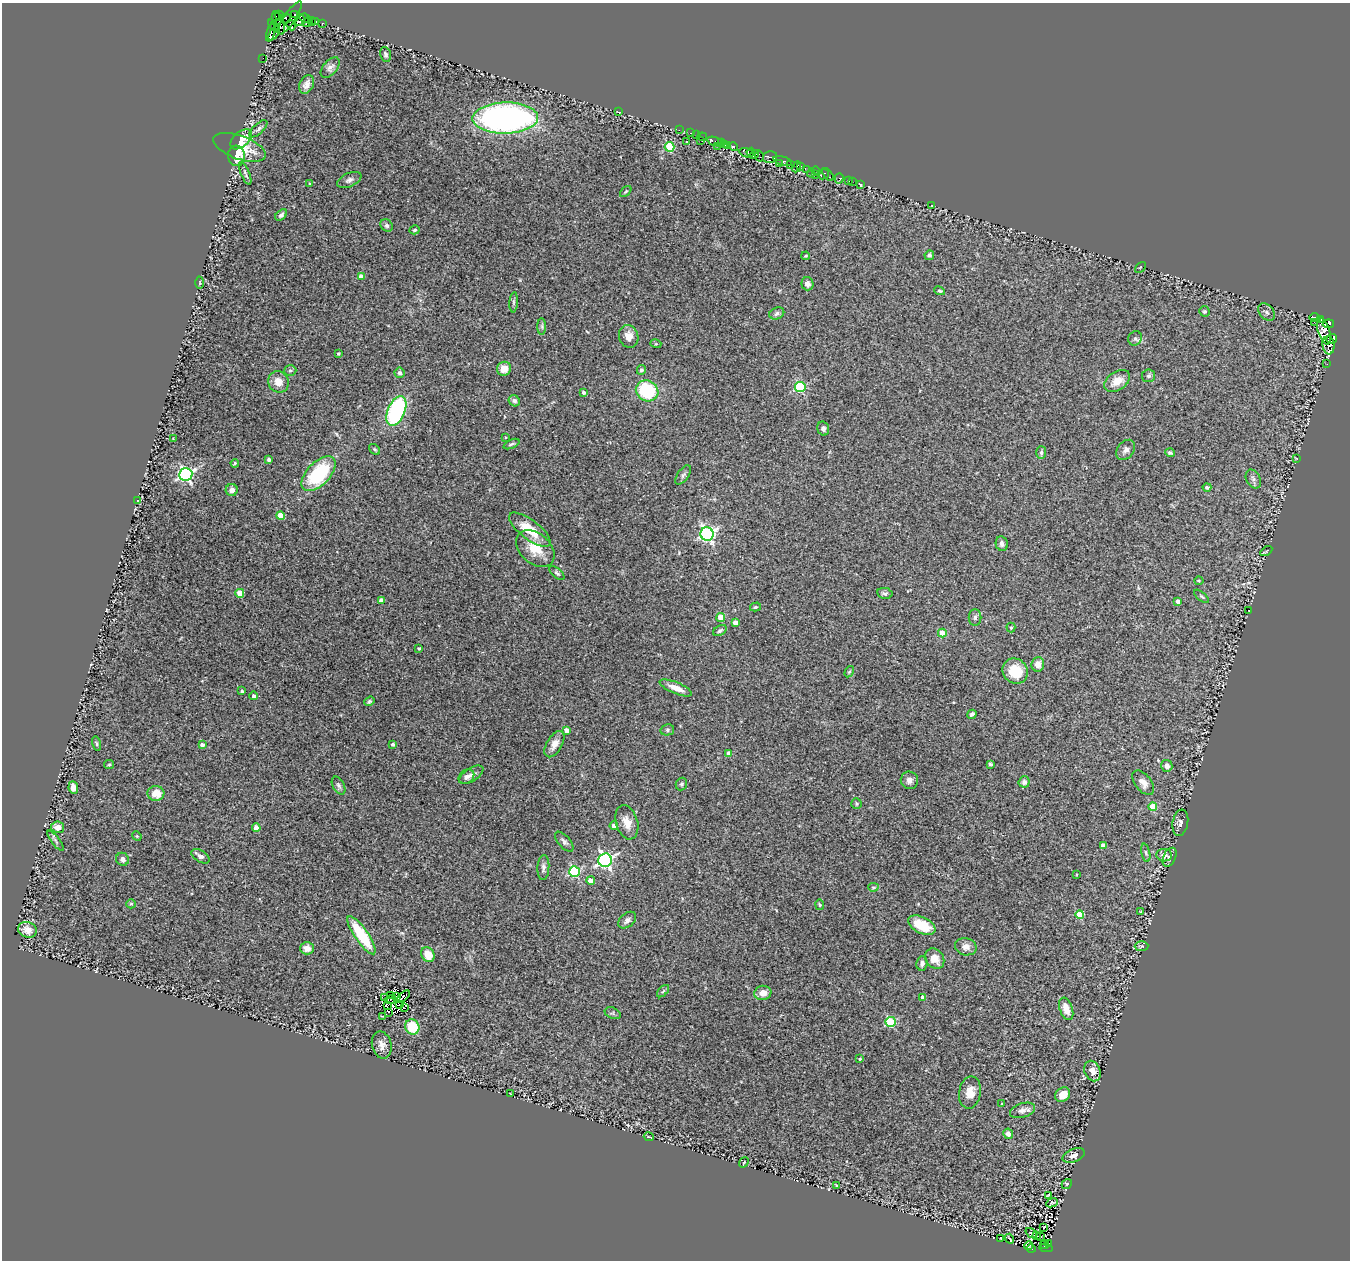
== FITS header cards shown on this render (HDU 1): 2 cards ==
NAXIS1  =                 1348
NAXIS2  =                 1258

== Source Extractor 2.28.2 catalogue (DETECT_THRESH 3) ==
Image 1348 x 1258 px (HDU 1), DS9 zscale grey, 1 PNG px = 1 image px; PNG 1352 x 1262 px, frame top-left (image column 1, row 1258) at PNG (2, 3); each listed source drawn as its Kron ellipse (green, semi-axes under 4 px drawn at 4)
Background 0.146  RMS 0.018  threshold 0.0543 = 3 sigma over >= 5 px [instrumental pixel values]
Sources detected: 256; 6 with non-positive FLUX_AUTO (blend fragments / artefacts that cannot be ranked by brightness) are neither listed nor drawn; the other 250 listed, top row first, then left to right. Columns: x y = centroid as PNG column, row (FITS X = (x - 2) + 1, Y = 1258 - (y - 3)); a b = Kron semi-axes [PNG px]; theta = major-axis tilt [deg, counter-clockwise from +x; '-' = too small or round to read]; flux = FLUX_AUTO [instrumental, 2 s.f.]
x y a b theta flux
294 14 4 3 - 310
276 16 4 2 - 130
279 16 5 3 - 140
290 18 20 5 56 1100
305 18 6 3 -25 340
286 19 5 5 - 260
300 21 5 3 - 170
312 21 4 3 - 300
316 21 3 3 - 140
307 22 5 3 - 140
279 23 12 5 -72 780
322 23 3 3 - 160
291 25 5 3 - 230
274 26 7 4 -51 210
271 32 10 3 73 620
274 33 8 4 57 310
386 54 8 5 -76 3.2
263 58 2 2 - 2.1
330 68 12 7 49 5
307 84 10 7 65 6.7
618 112 3 2 - 11
505 118 33 15 1 410
258 129 11 5 43 3.3
679 130 2 2 - 3.5
691 133 3 2 - 3.7
697 135 2 2 - 5.1
702 137 5 3 - 5.4
241 139 12 7 42 19
701 140 3 2 - 10
687 141 3 2 - 0.64
715 142 8 3 -19 32
721 143 3 3 - 96
725 145 4 3 - 180
728 145 3 3 - 180
717 146 3 2 - 14
240 147 28 11 -20 30
670 147 5 5 - 63
733 147 5 3 - 320
751 152 4 3 - 48
746 153 7 4 -17 210
755 154 4 3 - 410
236 156 10 8 -84 17
759 156 5 2 - 33
770 157 7 6 - 270
783 161 9 3 -15 240
779 164 4 3 - 220
790 165 2 2 - 36
801 166 3 2 - 25
796 167 5 3 - 34
807 170 4 3 - 61
816 171 5 2 - 20
811 173 4 2 - 9.2
245 174 12 3 -68 2.6
823 174 5 5 - 52
815 175 4 2 - 10
828 175 7 3 -54 15
839 178 5 3 - 9.5
349 180 13 7 24 4.6
849 180 3 3 - 3.9
852 181 3 2 - 2.5
310 184 4 3 - 1.6
861 184 3 2 - 3.7
626 191 7 4 44 1.6
932 205 2 2 - 1
281 215 7 4 41 2.9
387 225 7 5 -44 2.8
415 230 5 4 - 2.2
929 255 5 4 - 3.8
806 256 4 3 - 1.2
1140 267 6 2 45 0.86
361 277 4 4 - 8.8
200 283 6 3 89 1.6
807 284 6 6 - 5.6
940 291 5 4 - 1.8
514 302 10 4 85 2.2
1204 311 5 5 - 2.2
1267 312 10 7 -48 4
777 313 8 5 24 3.2
1315 318 6 3 -18 210
1320 319 3 3 - 130
1314 322 2 2 - 32
1328 324 6 4 6 280
542 326 8 4 -90 2.2
1324 331 14 6 -73 420
629 336 11 9 -71 12
1135 338 7 6 - 3.3
1332 339 5 4 - 140
656 344 5 3 - 1.2
1328 345 9 6 -84 490
338 354 3 3 - 1.7
1327 364 2 2 - 2.5
504 369 7 6 - 14
290 370 6 5 - 2.3
641 370 5 4 - 3.3
400 373 5 5 - 3.6
1149 376 6 6 - 2.7
1117 381 14 9 33 16
278 382 11 10 - 14
800 387 5 5 - 100
647 391 11 10 - 76
584 392 3 3 - 3
514 401 6 5 - 3.9
396 411 16 8 67 160
823 429 7 6 - 4.2
506 437 2 2 - 0.93
173 439 3 3 - 0.92
511 444 9 4 24 2.1
374 449 6 4 -39 2
1126 450 11 8 51 5.4
1041 453 6 5 - 2.3
1170 453 5 4 - 2.5
1296 458 4 2 - 0.79
269 460 4 3 - 3.6
235 463 4 3 - 2.1
186 474 6 6 - 280
318 474 21 11 45 99
683 475 11 5 54 3.8
1253 479 10 7 -62 3.7
1207 487 4 3 - 2.7
232 490 6 6 - 5.8
137 501 3 2 - 0.85
281 516 4 4 - 24
530 530 25 9 -38 33
707 534 7 6 - 320
1002 544 7 6 - 4.1
535 549 22 15 -42 28
1266 551 7 2 32 1.3
557 573 9 4 -41 2.5
1199 581 4 4 - 1.4
240 593 4 4 - 29
885 593 8 5 -12 2.9
1201 596 9 3 -40 1.9
381 600 4 3 - 6
1178 601 4 3 - 5.5
755 607 5 4 - 1.8
1249 610 2 2 - 0.66
721 617 4 4 - 25
975 617 8 6 90 3.6
735 623 4 4 - 9.7
1011 628 5 4 - 1.5
720 630 7 5 33 2.6
942 633 4 4 - 26
419 648 3 3 - 1.3
1038 664 7 6 - 9.2
1015 671 13 12 - 34
849 672 6 3 58 1.5
676 688 17 5 -22 14
242 691 3 3 - 2.1
254 696 4 4 - 3.5
369 701 5 4 - 1.9
972 714 5 4 - 3.1
567 730 4 3 - 6.7
667 730 7 5 13 2.6
96 743 7 4 -76 1.9
393 744 4 3 - 2.8
554 744 14 7 59 9.6
202 745 4 4 - 4.8
729 754 4 4 - 13
990 764 4 3 - 1.9
109 765 5 4 - 1.6
1167 766 6 5 - 7.1
471 775 14 6 33 6
466 777 8 6 36 3.9
909 780 9 8 - 5.8
1024 782 5 5 - 3.4
1143 783 14 8 -51 9.3
681 784 6 5 - 2.3
339 786 10 6 -62 3.3
73 787 6 5 - 8.8
156 793 8 7 - 17
856 804 5 5 - 1.9
1153 806 4 4 - 32
627 822 18 11 -73 14
1180 823 13 7 81 4.9
614 826 4 4 - 5.9
58 827 6 5 - 9.4
256 828 4 4 - 14
137 836 5 4 - 1.3
55 841 12 4 -53 3.2
564 842 12 6 -47 3.9
1103 845 4 4 - 7.1
1146 853 9 4 -78 2.2
1164 855 8 6 -6 6.5
200 856 10 5 -33 4.6
1170 857 10 6 64 4.8
122 859 6 6 - 4.9
605 860 7 6 - 310
543 867 12 6 87 4.5
574 871 5 5 - 130
1076 874 3 2 - 0.93
591 881 4 4 - 11
873 887 5 4 - 1.6
131 904 5 4 - 1.5
820 905 5 4 - 1.6
1140 911 3 2 - 0.69
1080 915 4 4 - 38
627 920 10 6 41 5.9
922 925 14 8 -27 34
28 930 9 7 -19 12
361 935 22 6 -56 61
1142 946 7 5 3 1.7
966 947 11 8 -13 7.7
307 948 7 6 - 8.6
428 954 8 6 -61 20
935 959 11 9 -52 13
922 963 7 5 85 3.6
663 991 7 4 45 2.2
763 993 8 7 - 10
391 995 4 3 - 0.77
397 996 2 2 - 2.7
403 997 8 4 42 1.5
923 997 4 4 - 5.9
384 998 4 3 - 3
390 999 6 2 18 0.082
399 1004 3 2 - 1.6
387 1005 3 2 - 1.4
404 1008 3 2 - 2
1066 1009 12 6 -70 17
388 1012 2 2 - 1.8
613 1013 8 5 -23 2.7
382 1016 3 2 - 0.79
891 1022 5 5 - 84
412 1027 8 7 - 40
382 1045 14 9 -76 8.6
860 1059 4 3 - 1.4
1092 1071 10 7 -67 8.9
970 1092 16 11 80 15
510 1093 3 2 - 0.83
1063 1095 8 6 41 18
1002 1104 3 3 - 0.86
1022 1110 13 7 17 6.4
1008 1134 5 5 - 6.8
649 1137 5 2 - 1.3
1074 1155 12 6 22 7
744 1162 5 3 - 0.93
1067 1184 5 4 - 1.7
836 1185 3 2 - 0.78
1048 1195 4 2 - 0.99
1052 1203 6 3 25 1.9
1044 1227 3 2 - 0.74
1031 1233 6 3 -36 0.89
1037 1236 3 2 - 1
1040 1236 2 2 - 0.78
1001 1238 2 2 - 0.81
1010 1239 5 2 - 0.98
1049 1243 3 2 - 11
1029 1245 5 3 - 18
1045 1245 4 2 - 14
1046 1248 6 3 -9 48
1031 1249 4 3 - 85
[6 non-positive-flux detections neither listed nor drawn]